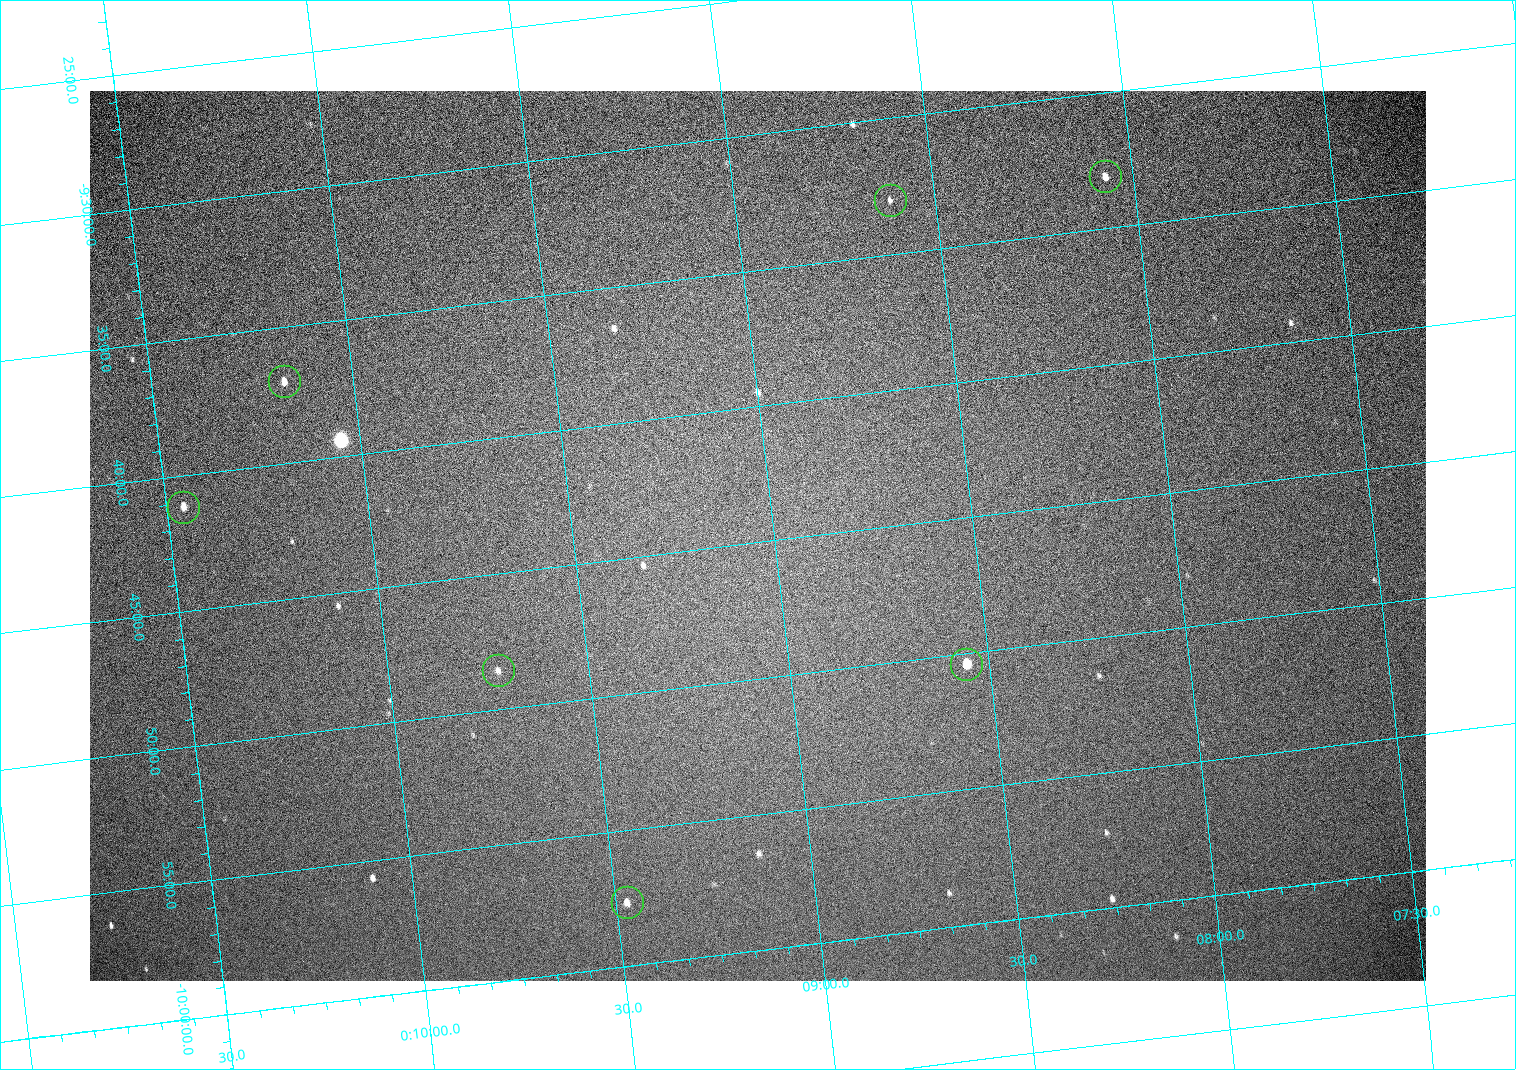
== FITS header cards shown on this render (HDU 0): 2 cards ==
NAXIS1  =                 1336 / length of data axis 1
NAXIS2  =                  890 / length of data axis 2

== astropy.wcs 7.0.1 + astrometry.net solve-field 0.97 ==
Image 1336 x 890 px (HDU 0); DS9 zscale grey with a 90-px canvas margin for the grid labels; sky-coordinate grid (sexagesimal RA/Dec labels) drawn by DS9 from the SOLVED WCS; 7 Tycho-2 reference stars matched to detected sources circled (green)
Header WCS: none
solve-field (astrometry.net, Tycho-2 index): SOLVED blind (the file carries no WCS)
Solved WCS: RA---TAN-SIP/DEC--TAN-SIP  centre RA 00:09:02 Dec -09:45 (2.26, -9.75 deg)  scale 2.22 arcsec/px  FOV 49.5' x 32.9'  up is -7 deg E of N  parity normal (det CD < 0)
(file carries no celestial WCS; the grid is the blind solution)
Tycho-2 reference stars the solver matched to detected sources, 7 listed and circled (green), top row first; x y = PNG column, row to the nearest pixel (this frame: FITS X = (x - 90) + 1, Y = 890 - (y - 91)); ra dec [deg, ICRS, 3 dp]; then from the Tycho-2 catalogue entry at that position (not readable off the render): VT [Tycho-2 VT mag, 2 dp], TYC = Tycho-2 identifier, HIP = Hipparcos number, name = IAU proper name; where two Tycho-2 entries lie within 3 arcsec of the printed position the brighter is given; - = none
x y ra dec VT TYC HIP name
1105 176 2.017 -9.551 11.45 5260-935-1 - -
890 200 2.153 -9.550 13.26 5260-885-1 - -
284 381 2.543 -9.617 11.28 5260-962-1 - -
183 507 2.614 -9.686 11.21 5261-343-1 - -
966 664 2.139 -9.840 10.40 5260-890-1 - -
498 670 2.432 -9.809 12.48 5260-755-1 - -
627 902 2.368 -9.961 11.76 5260-727-1 - -